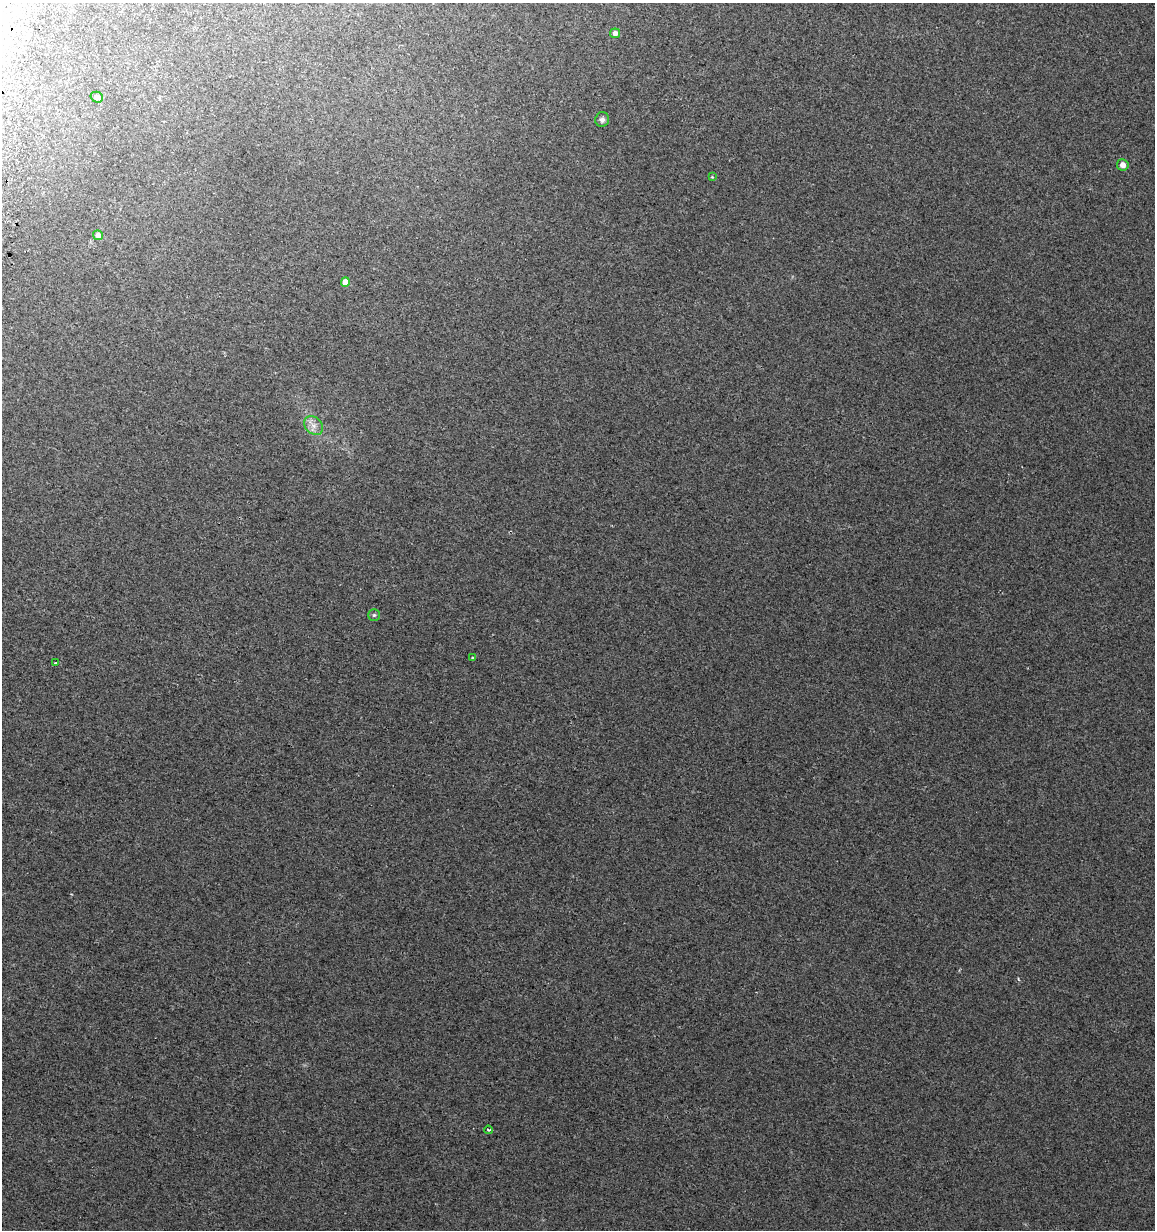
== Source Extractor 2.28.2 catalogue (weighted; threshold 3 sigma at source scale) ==
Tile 11 of 4 x 4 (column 3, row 3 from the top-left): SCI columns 2649-3801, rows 1257-2484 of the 5296 x 4961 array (HDU 1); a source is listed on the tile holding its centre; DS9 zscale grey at full resolution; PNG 1157 x 1232 px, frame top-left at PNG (2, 3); each listed source drawn as its Kron ellipse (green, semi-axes under 4 px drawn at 4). Shown black and unused: <1% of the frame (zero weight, under 2 of 3 exposures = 3% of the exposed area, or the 3 px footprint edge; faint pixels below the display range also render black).
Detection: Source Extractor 2.28.2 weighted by HDU 2 'WHT'; one run over the whole footprint, this tile lists its part. Background 0.0201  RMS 0.0076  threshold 0.0343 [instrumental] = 3 sigma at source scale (4.5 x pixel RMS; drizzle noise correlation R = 1.50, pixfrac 1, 0.0396/0.0396 arcsec/px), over >= 5 px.
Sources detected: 12; all 12 listed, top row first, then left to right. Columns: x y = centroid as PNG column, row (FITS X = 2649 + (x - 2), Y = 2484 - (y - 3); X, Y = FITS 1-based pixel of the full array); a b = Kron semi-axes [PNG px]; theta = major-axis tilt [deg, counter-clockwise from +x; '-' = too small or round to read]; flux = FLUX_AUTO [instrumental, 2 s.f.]
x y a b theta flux
615 33 5 5 - 3.3
97 97 6 5 - 3.2
602 119 7 7 - 2.5
1123 165 6 5 - 4.3
712 177 3 3 - 0.59
98 235 5 4 - 4.8
345 282 5 4 - 7.7
313 426 11 8 -44 4.7
374 615 6 5 - 1.2
473 658 3 2 - 0.88
56 663 4 2 - 0.6
488 1130 4 3 - 1